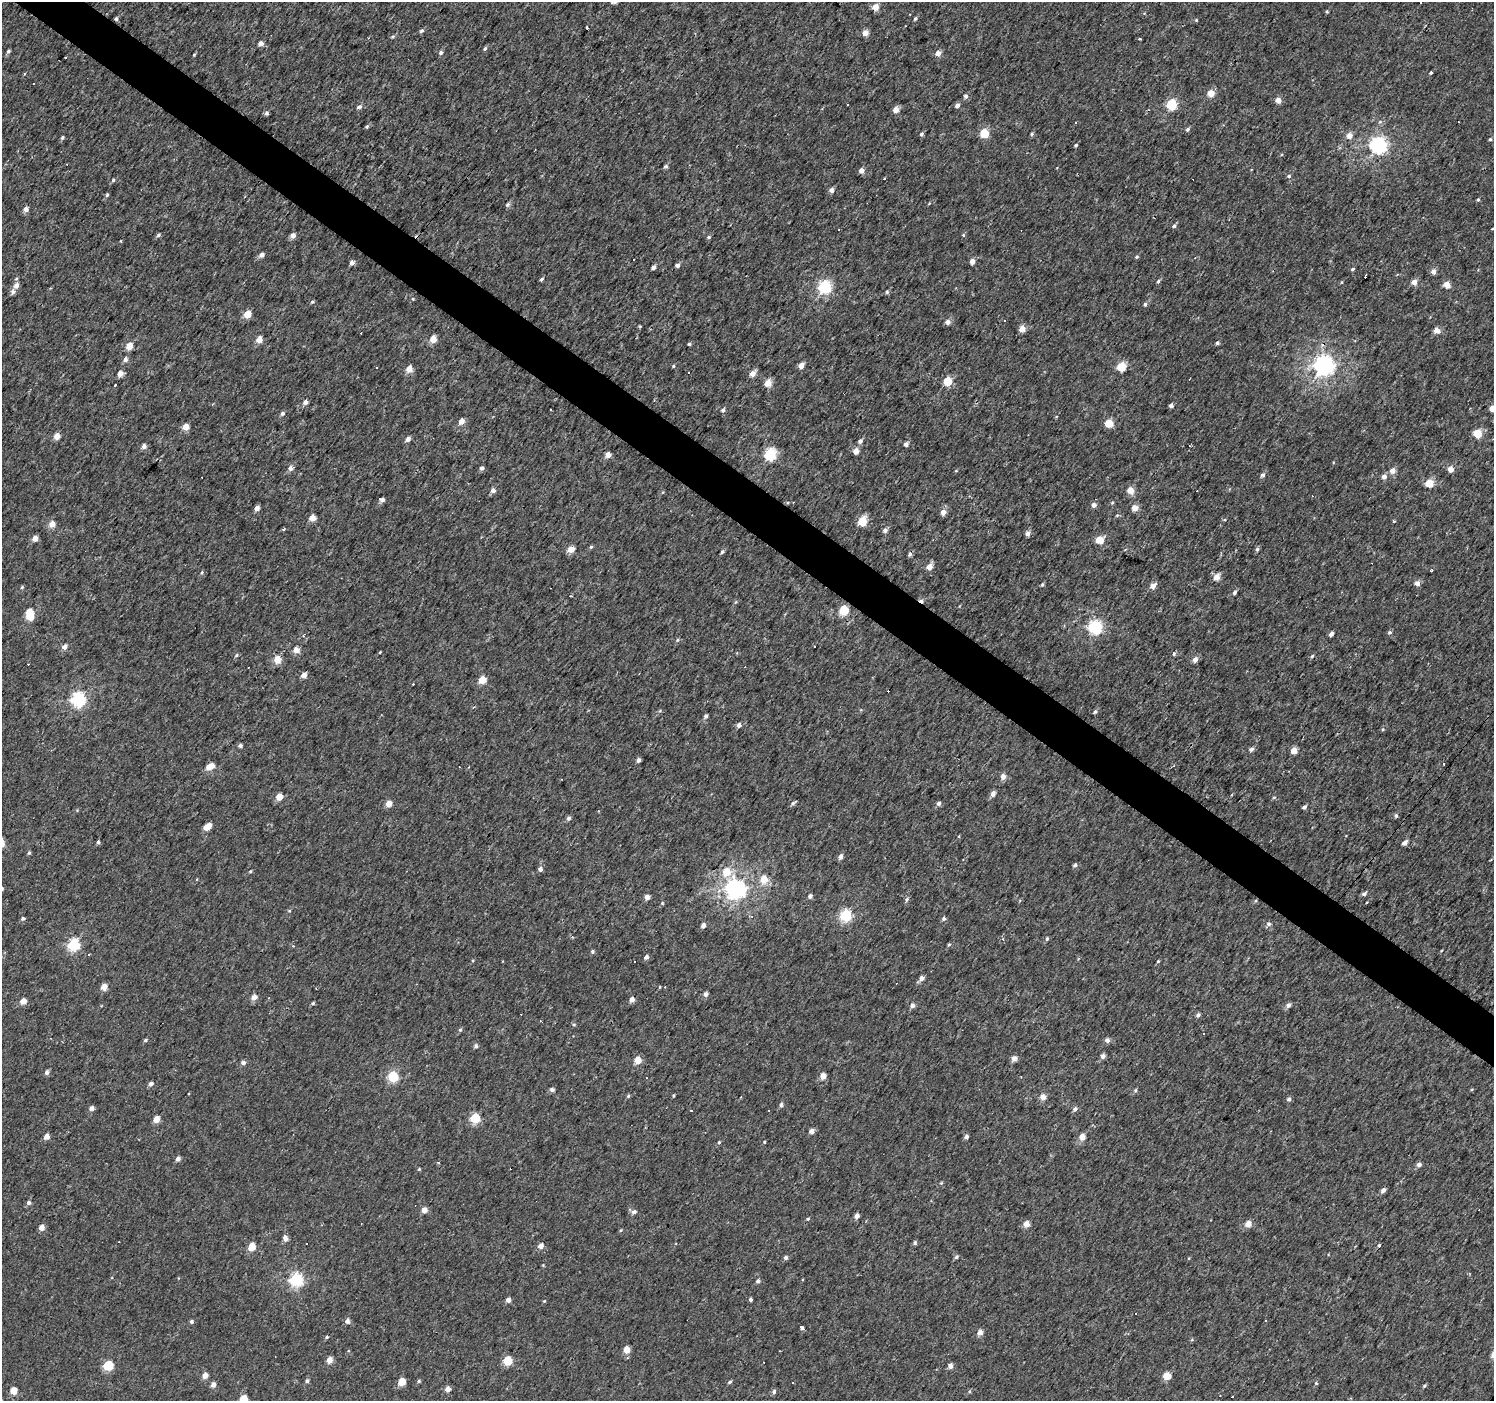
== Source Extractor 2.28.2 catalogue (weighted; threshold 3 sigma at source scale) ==
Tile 11 of 4 x 4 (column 3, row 3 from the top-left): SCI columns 2985-4476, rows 1572-2970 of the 5971 x 6007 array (HDU 1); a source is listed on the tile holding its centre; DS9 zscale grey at full resolution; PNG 1496 x 1403 px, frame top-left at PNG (2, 2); no overlay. Shown black and unused: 4% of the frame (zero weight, under 2 of 3 exposures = <1% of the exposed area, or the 3 px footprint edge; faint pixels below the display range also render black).
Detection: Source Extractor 2.28.2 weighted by HDU 2 'WHT'; one run over the whole footprint, this tile lists its part. Background 0.00425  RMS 0.0033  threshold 0.0147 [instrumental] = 3 sigma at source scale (4.5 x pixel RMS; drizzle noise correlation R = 1.50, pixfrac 1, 0.0396/0.0396 arcsec/px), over >= 5 px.
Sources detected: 365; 1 inside a brighter object's white glare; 46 cosmic-ray / hot-pixel residue — not listed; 1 inside a brighter listed object's ellipse — not listed separately; the other 317 listed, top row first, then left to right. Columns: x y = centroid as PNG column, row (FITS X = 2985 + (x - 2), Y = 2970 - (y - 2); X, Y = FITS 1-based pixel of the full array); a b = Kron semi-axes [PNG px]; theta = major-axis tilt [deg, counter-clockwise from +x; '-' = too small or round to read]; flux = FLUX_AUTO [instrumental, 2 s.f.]
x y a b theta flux
1420 3 3 2 - 0.55
875 7 4 4 - 4.7
1327 11 3 3 - 0.4
915 18 5 4 - 0.5
116 19 4 3 - 0.68
1196 20 4 3 - 0.29
587 28 3 3 - 1.6
422 30 6 4 42 0.68
865 33 4 4 - 3.1
393 37 5 4 - 0.47
1140 39 3 2 - 0.42
261 43 4 4 - 2.1
485 48 5 4 - 0.52
8 51 4 4 - 0.61
441 52 5 4 - 0.74
938 53 4 4 - 2.7
194 55 3 3 - 0.29
1431 73 3 3 - 0.5
1211 93 5 4 - 6.7
966 96 6 5 - 0.91
1278 100 4 4 - 3.5
1172 104 5 5 - 24
847 105 3 3 - 0.52
957 105 5 4 - 1.4
359 107 5 4 - 1.1
896 110 4 4 - 3.7
267 113 5 4 - 0.75
367 126 5 4 - 0.5
1187 129 5 5 - 0.71
984 133 5 5 - 12
921 134 4 4 - 0.81
1032 134 4 4 - 0.53
1349 136 5 5 - 2.9
62 138 4 4 - 0.57
1490 139 4 4 - 0.47
1076 145 4 3 - 0.49
1378 145 6 6 - 110
666 166 5 5 - 0.62
862 170 5 4 - 2.2
1289 176 5 4 - 0.57
113 180 4 4 - 0.46
831 190 4 4 - 1.9
107 195 5 4 - 0.46
1478 199 4 3 - 0.46
508 204 6 5 - 0.69
26 209 5 5 - 1.9
1174 226 5 4 - 0.72
838 229 3 3 - 0.76
1492 229 4 2 - 0.22
158 235 6 4 35 0.61
293 235 5 4 - 2.1
963 235 5 4 - 0.39
709 237 5 4 - 0.5
262 255 5 4 - 1.9
1137 257 5 4 - 0.47
634 259 3 2 - 0.21
972 261 4 4 - 2.5
352 263 4 4 - 1.6
677 265 4 4 - 1.2
653 267 4 4 - 1.3
1353 269 4 3 - 0.49
1433 271 5 5 - 1.9
541 279 4 4 - 0.78
1158 281 5 4 - 0.6
1414 282 5 5 - 2.3
1447 284 5 4 - 5.3
16 285 6 5 - 2.1
825 286 6 5 - 54
13 291 6 5 - 1.3
887 292 5 4 - 0.52
413 299 5 4 - 0.4
312 302 5 4 - 0.51
1145 304 5 5 - 0.62
247 315 5 4 - 6.2
1004 320 3 3 - 0.26
948 322 4 4 - 2.5
640 326 5 3 - 0.3
1022 329 5 5 - 3.9
1437 330 6 5 - 2.6
433 339 4 4 - 6.5
259 340 5 4 - 3.8
1217 343 5 4 - 0.59
689 344 3 3 - 0.68
129 346 5 4 - 5.2
125 360 5 4 - 1.5
801 365 4 4 - 3.2
1324 365 7 7 - 190
673 366 4 4 - 0.37
1121 367 5 5 - 15
409 369 5 4 - 4.2
688 373 3 2 - 0.42
752 373 5 4 - 3.4
120 374 4 4 - 3.3
947 381 5 5 - 12
768 383 5 4 - 5.8
116 384 3 3 - 3.7
305 402 5 4 - 1.5
1171 405 4 4 - 1.3
1492 408 4 4 - 3.4
723 410 6 5 - 0.83
282 413 5 4 - 0.98
461 421 4 4 - 3.6
1109 423 5 5 - 9.4
185 427 4 4 - 5.1
1477 434 5 5 - 12
57 436 4 4 - 4
408 439 5 4 - 1.6
860 441 5 5 - 1
906 444 4 4 - 1.5
144 446 5 4 - 1.7
856 451 4 4 - 3.3
770 454 6 5 - 41
608 455 4 4 - 3.6
290 468 5 5 - 1.6
482 468 4 4 - 1
1451 469 4 4 - 3.4
1393 471 5 5 - 2.5
1263 475 5 5 - 0.93
1384 477 5 5 - 1.6
1429 483 5 5 - 9.3
493 490 4 4 - 1.8
1130 490 5 4 - 4.9
382 499 5 4 - 1.8
1112 502 5 3 - 0.34
1094 505 5 4 - 1.6
257 508 4 4 - 2.2
1135 508 5 5 - 3.5
943 512 5 5 - 2.6
1117 515 5 3 - 0.32
312 518 4 4 - 5
862 521 5 5 - 16
1394 521 3 3 - 0.64
52 524 4 4 - 4.6
283 530 3 3 - 3.1
885 530 5 5 - 1.2
1027 534 5 5 - 1.3
35 538 4 4 - 3.1
1100 540 5 4 - 9.9
591 547 4 3 - 0.7
571 549 5 4 - 5.1
1257 549 5 4 - 0.63
722 552 4 4 - 0.56
910 555 6 4 21 0.67
929 567 5 4 - 4
1432 570 4 3 - 0.42
202 573 6 4 57 0.46
1217 577 5 4 - 4.1
1417 583 5 5 - 2.1
1042 584 5 3 - 0.46
1153 586 5 4 - 2.7
22 587 5 4 - 0.41
1235 592 6 4 48 0.69
571 596 3 3 - 0.27
844 610 5 5 - 16
30 617 5 5 - 8.5
1095 627 6 6 - 58
1390 632 6 5 - 0.63
1331 634 4 3 - 1.5
677 640 5 5 - 0.49
64 647 5 4 - 2.1
296 650 4 4 - 3.8
380 652 3 3 - 0.26
1174 654 5 4 - 0.53
236 655 5 4 - 0.55
1312 656 4 4 - 0.5
1195 659 5 4 - 2.5
277 660 5 5 - 6.7
304 675 5 4 - 2.5
482 680 5 4 - 10
78 699 6 6 - 75
1095 712 6 5 - 0.63
706 716 4 4 - 0.97
739 725 5 4 - 1.4
1383 729 5 4 - 0.37
240 746 4 4 - 0.91
1252 749 5 4 - 1.1
1294 751 4 4 - 3.9
638 760 4 4 - 1.2
210 766 8 4 29 5.7
1003 776 5 4 - 2.7
993 794 5 5 - 1.7
279 797 5 4 - 5.7
1274 797 5 3 - 0.34
793 803 7 5 35 0.69
938 803 5 4 - 1.2
389 804 5 5 - 3.4
1304 807 4 3 - 1
1396 815 5 4 - 0.62
568 818 5 4 - 1
207 827 8 4 38 5.7
98 842 4 3 - 0.64
1404 843 5 4 - 1.6
29 853 5 4 - 0.53
841 856 5 4 - 1.9
1075 865 5 4 - 0.7
540 869 4 4 - 1.5
250 872 5 3 - 0.37
726 872 6 6 - 6.6
764 879 5 5 - 7.4
735 888 7 7 - 190
1364 894 5 4 - 1
810 896 4 4 - 1.3
647 897 4 4 - 2.9
907 899 6 5 - 0.66
662 903 4 3 - 0.3
289 911 5 3 - 0.34
846 915 5 5 - 43
751 916 4 3 - 0.5
23 918 4 4 - 0.73
944 918 5 4 - 0.84
1269 924 6 5 - 0.9
703 925 5 4 - 1.5
1047 939 5 4 - 0.52
74 945 5 5 - 43
949 945 5 4 - 0.41
293 946 4 3 - 0.38
592 951 5 4 - 0.59
89 954 3 2 - 0.42
646 957 5 4 - 0.99
473 961 5 4 - 0.37
1158 961 4 3 - 0.41
921 978 5 4 - 1.6
104 987 4 4 - 4.6
660 987 3 3 - 0.29
705 994 4 4 - 1.7
254 997 4 4 - 3.1
632 999 5 4 - 2.2
23 1001 4 4 - 4.3
313 1003 4 3 - 0.53
912 1005 5 4 - 1.5
1288 1005 6 5 - 1.2
1198 1015 5 4 - 0.99
574 1025 5 4 - 0.42
460 1030 5 5 - 0.5
1204 1033 3 2 - 0.28
145 1040 5 4 - 0.52
1107 1040 4 4 - 1.8
476 1046 5 4 - 0.86
1103 1056 5 5 - 1.3
1014 1058 5 5 - 2.3
638 1060 4 4 - 7
243 1063 4 4 - 1.5
47 1072 5 4 - 1.3
393 1076 5 5 - 31
823 1076 4 4 - 3.8
150 1084 5 4 - 1.4
552 1090 5 4 - 0.95
1135 1090 6 4 89 0.54
628 1096 4 4 - 0.53
673 1096 4 3 - 0.36
1043 1097 5 5 - 2.9
1289 1099 4 4 - 1.1
781 1105 4 4 - 1.2
92 1108 4 4 - 2
1075 1109 6 5 - 1.1
769 1110 2 2 - 0.28
475 1118 5 5 - 21
156 1119 4 4 - 4.8
812 1131 4 4 - 2.3
47 1136 4 4 - 2.8
966 1137 4 4 - 1.3
1082 1137 5 4 - 3.8
719 1142 4 3 - 0.43
764 1142 4 3 - 0.35
178 1159 4 4 - 1.5
438 1163 4 3 - 0.42
1419 1164 5 4 - 1.4
419 1169 4 3 - 0.34
1383 1190 5 4 - 1.6
29 1203 5 4 - 0.98
424 1210 4 4 - 3.4
634 1212 6 5 - 1.2
857 1216 4 4 - 2.3
808 1219 5 4 - 0.41
1026 1224 5 4 - 3.5
1248 1224 5 4 - 3.7
41 1228 4 4 - 3.2
621 1230 5 4 - 0.33
285 1239 5 4 - 1.9
915 1243 5 4 - 0.68
1379 1245 4 3 - 0.45
540 1246 4 4 - 2.7
252 1247 5 4 - 8.5
956 1257 5 4 - 0.63
786 1258 4 4 - 0.98
296 1280 6 6 - 62
758 1281 5 4 - 0.98
508 1300 4 4 - 1.6
750 1300 3 3 - 0.78
544 1301 4 3 - 0.3
1135 1313 3 2 - 0.49
347 1321 4 4 - 1.8
1265 1321 3 3 - 1.3
192 1322 4 4 - 0.75
802 1328 3 3 - 4.9
980 1332 5 4 - 2.1
327 1337 5 4 - 0.48
627 1350 4 4 - 5.3
627 1358 4 4 - 0.39
329 1360 4 4 - 3.8
507 1361 5 5 - 17
108 1366 5 5 - 21
950 1366 4 4 - 1.9
205 1375 5 4 - 2.8
1167 1376 5 5 - 6.9
307 1381 5 4 - 0.82
419 1381 4 3 - 0.54
402 1382 5 4 - 7.3
730 1382 5 4 - 0.63
1316 1383 4 4 - 0.5
213 1385 5 4 - 2.1
1424 1386 4 4 - 0.41
448 1389 4 4 - 2.5
14 1391 5 4 - 6.4
774 1392 6 5 - 0.8
969 1392 5 4 - 0.41
243 1399 5 5 - 12
Isophote crosses this tile's border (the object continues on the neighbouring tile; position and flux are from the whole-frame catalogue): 2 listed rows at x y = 1492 408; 243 1399